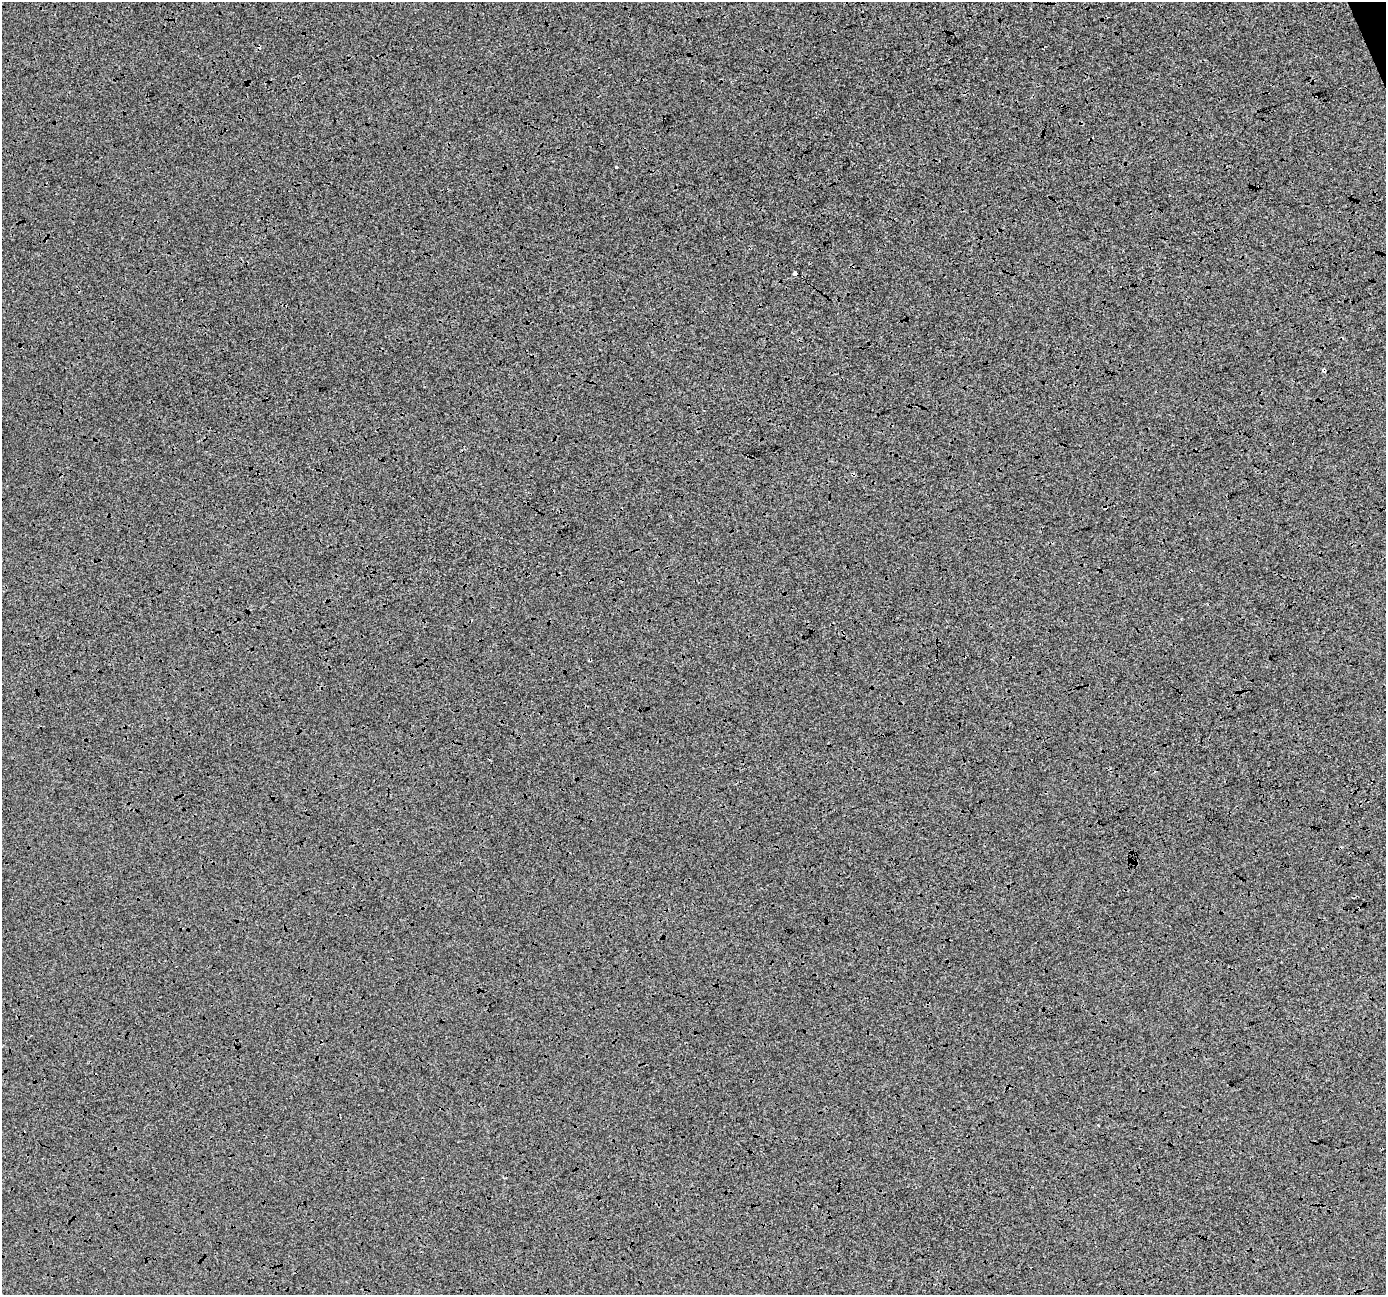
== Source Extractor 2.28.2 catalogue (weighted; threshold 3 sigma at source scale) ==
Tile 10 of 4 x 4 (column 2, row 3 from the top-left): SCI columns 1389-2772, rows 1430-2722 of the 5543 x 5389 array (HDU 1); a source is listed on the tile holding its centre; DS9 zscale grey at full resolution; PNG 1388 x 1297 px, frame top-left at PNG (2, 2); no overlay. Shown black and unused: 1% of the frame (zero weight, under 3 of 4 exposures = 2% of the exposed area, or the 3 px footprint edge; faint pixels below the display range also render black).
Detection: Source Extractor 2.28.2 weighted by HDU 2 'WHT'; one run over the whole footprint, this tile lists its part. Background -0.00842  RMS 0.0065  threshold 0.0291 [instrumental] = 3 sigma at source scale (4.5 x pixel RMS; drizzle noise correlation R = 1.50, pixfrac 1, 0.0396/0.0396 arcsec/px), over >= 5 px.
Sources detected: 6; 3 cosmic-ray / hot-pixel residue — not listed; the other 3 listed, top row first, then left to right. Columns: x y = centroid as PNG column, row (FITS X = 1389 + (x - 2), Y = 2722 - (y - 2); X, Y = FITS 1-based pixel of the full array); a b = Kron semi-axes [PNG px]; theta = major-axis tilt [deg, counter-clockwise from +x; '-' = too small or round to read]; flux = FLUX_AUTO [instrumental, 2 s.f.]
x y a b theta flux
616 167 4 2 - 0.54
795 274 4 3 - 4.4
590 660 3 2 - 0.62
Overlapping masked pixels (flux is a lower limit): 2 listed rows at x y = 795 274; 590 660